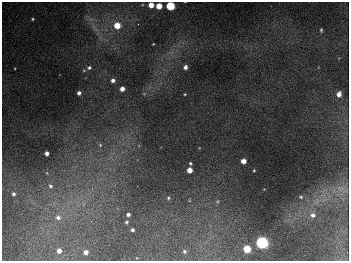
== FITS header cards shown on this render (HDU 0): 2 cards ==
NAXIS1  =                  347
NAXIS2  =                  259

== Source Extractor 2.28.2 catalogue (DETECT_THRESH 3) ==
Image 347 x 259 px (HDU 0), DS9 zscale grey, 1 PNG px = 1 image px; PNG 351 x 263 px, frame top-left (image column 1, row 259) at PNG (2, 2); no overlay
Background 673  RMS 50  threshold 150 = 3 sigma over >= 5 px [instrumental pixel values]
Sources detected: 40; all 40 listed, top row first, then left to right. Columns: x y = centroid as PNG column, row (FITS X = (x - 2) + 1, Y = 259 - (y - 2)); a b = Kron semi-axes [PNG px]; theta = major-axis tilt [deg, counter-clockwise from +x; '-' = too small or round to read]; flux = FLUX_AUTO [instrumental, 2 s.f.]
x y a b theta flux
151 5 4 4 - 44000
159 6 4 4 - 63000
170 6 5 5 - 260000
33 19 4 3 - 4100
138 24 3 2 - 3000
117 25 5 5 - 77000
321 30 4 3 - 4700
153 44 3 2 - 2400
185 67 4 4 - 13000
15 68 3 2 - 2600
89 68 6 5 - 9000
113 80 4 4 - 13000
122 89 4 4 - 23000
79 93 4 4 - 13000
144 94 6 3 19 3600
185 94 3 3 - 3000
339 94 5 4 - 20000
100 145 6 6 - 6900
47 153 4 4 - 16000
243 161 4 4 - 36000
190 163 3 3 - 5000
190 170 4 4 - 41000
254 171 3 2 - 3200
47 173 5 3 - 3400
50 186 8 6 -69 11000
137 186 2 2 - 1300
341 189 15 9 -26 31000
13 194 4 4 - 7600
301 197 5 4 - 4200
168 198 5 4 - 5400
128 214 4 3 - 11000
313 215 7 6 - 16000
58 217 7 6 - 15000
126 222 3 3 - 5000
132 230 3 3 - 8200
262 243 6 5 - 870000
247 249 5 5 - 120000
59 251 4 4 - 19000
184 251 4 4 - 6100
86 252 4 4 - 20000
At the frame edge (FLAGS 8, measured only in part): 2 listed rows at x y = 151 5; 170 6